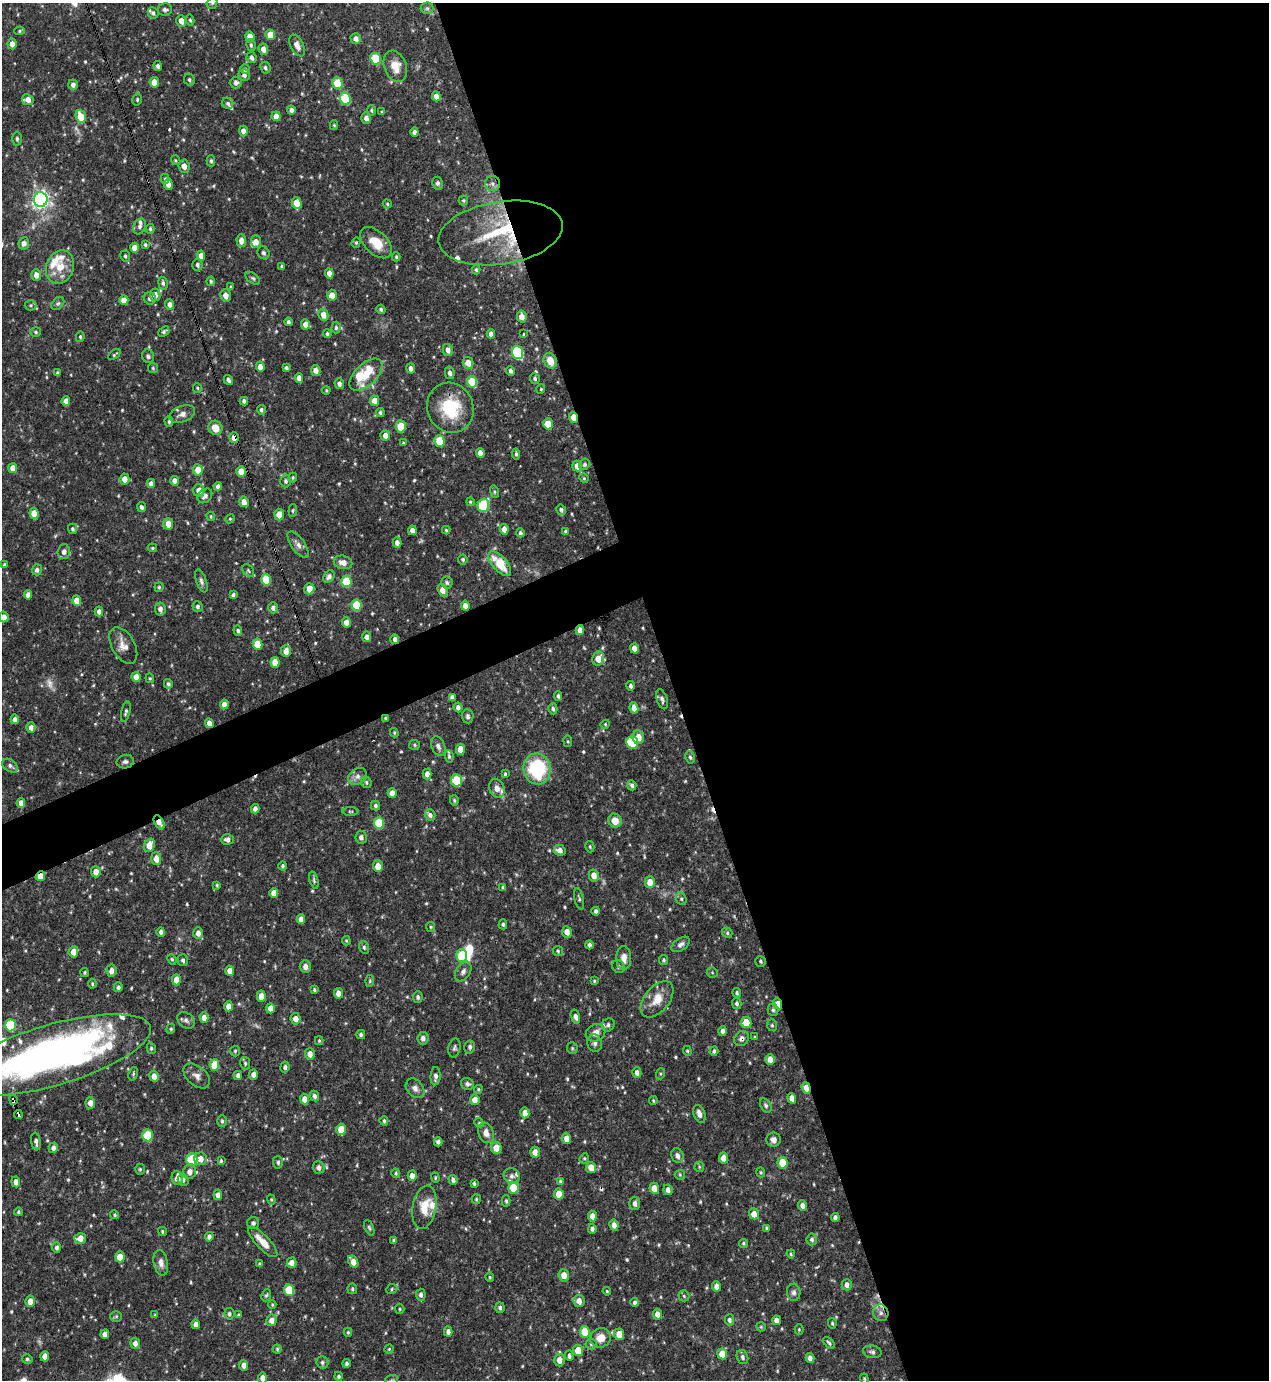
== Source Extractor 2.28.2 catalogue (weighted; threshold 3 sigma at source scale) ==
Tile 8 of 4 x 4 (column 4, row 2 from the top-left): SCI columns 3952-5218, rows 2755-4132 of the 5496 x 5509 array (HDU 1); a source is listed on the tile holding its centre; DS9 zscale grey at full resolution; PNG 1271 x 1382 px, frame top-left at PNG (2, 3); each listed source drawn as its Kron ellipse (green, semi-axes under 4 px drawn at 4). Shown black and unused: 49% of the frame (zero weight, under 3 of 4 exposures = <1% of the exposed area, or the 3 px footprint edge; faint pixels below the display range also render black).
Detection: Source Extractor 2.28.2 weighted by HDU 2 'WHT'; one run over the whole footprint, this tile lists its part. Background 0.0746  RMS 0.0037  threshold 0.0164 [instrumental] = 3 sigma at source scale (4.5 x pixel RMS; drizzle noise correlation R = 1.50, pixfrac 1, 0.05/0.05 arcsec/px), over >= 5 px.
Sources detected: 624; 2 too faint to see at this stretch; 4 inside a brighter object's white glare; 5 cosmic-ray / hot-pixel residue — neither listed nor drawn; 18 inside a brighter listed object's ellipse — not listed separately; of the other 595, all 500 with FLUX_AUTO >= 0.399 (the completeness limit of this list) listed and drawn (95 fainter detections not listed), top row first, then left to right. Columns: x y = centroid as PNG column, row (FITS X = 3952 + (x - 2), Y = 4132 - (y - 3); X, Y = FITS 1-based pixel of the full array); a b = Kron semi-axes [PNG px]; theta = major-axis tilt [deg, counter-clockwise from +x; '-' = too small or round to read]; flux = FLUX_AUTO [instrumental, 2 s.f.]
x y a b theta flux
212 3 6 5 - 0.56
427 8 6 6 - 0.85
165 10 7 6 - 1
153 13 6 5 - 0.85
190 20 5 4 - 0.59
181 21 6 5 - 2.4
19 31 5 4 - 0.53
270 35 5 4 - 5.3
250 37 5 4 - 3.7
356 39 5 5 - 1.6
12 44 5 4 - 2.3
251 45 6 4 -81 0.72
297 46 12 6 -64 2.1
263 49 6 5 - 2.7
252 58 5 5 - 1.4
376 59 6 5 - 20
158 66 5 4 - 0.95
395 66 16 11 -71 5.1
265 68 6 5 - 0.85
245 69 5 4 - 0.78
244 75 5 5 - 1.2
189 80 6 5 - 0.84
154 82 5 4 - 3.8
236 83 6 6 - 1.3
337 83 6 5 - 12
73 85 5 5 - 1.4
436 96 5 4 - 2.4
345 99 6 5 - 15
28 100 6 5 - 2.7
137 100 6 4 79 0.6
228 103 6 5 - 0.86
291 110 4 4 - 1.4
371 110 5 4 - 0.55
382 112 4 4 - 0.42
276 116 5 4 - 2.6
81 117 6 5 - 7.5
366 118 6 5 - 1.9
334 125 5 4 - 0.46
243 131 5 4 - 1.9
414 132 4 4 - 1.5
17 139 7 4 -90 0.66
176 160 5 4 - 0.43
211 161 5 4 - 0.66
184 166 6 5 - 2.1
165 179 5 4 - 0.58
438 183 6 5 - 0.91
168 184 5 4 - 3
492 184 7 7 - 1.4
41 200 7 6 - 150
463 201 5 5 - 0.5
297 203 6 5 - 5.9
387 204 4 4 - 0.43
140 226 8 6 65 1.1
150 229 5 4 - 0.61
501 233 63 31 9 32
241 240 6 5 - 2.6
256 241 6 5 - 2.5
356 242 5 4 - 0.53
24 243 6 5 - 1.8
376 243 19 11 -45 7.1
145 245 4 4 - 0.68
135 248 5 4 - 3.8
263 253 7 5 -60 0.83
125 256 6 5 - 0.64
201 256 5 4 - 2.4
396 257 4 3 - 0.5
197 265 6 5 - 1.1
282 266 4 3 - 0.59
60 267 17 13 69 6.9
476 270 4 3 - 0.65
329 273 5 4 - 2.3
36 275 6 4 -88 2
253 278 8 5 -37 0.72
211 281 4 4 - 0.58
163 283 6 4 -80 0.9
231 287 3 3 - 0.46
155 295 6 5 - 2.2
225 295 6 5 - 2.6
332 295 5 5 - 2.9
150 298 6 6 - 1.3
124 300 5 4 - 2.9
58 304 7 5 48 0.75
170 304 5 4 - 1.7
31 305 6 5 - 0.67
381 309 4 4 - 0.65
323 315 6 5 - 3.3
522 316 6 4 -78 3.2
288 322 4 3 - 0.84
305 324 5 4 - 2.7
336 328 6 4 88 0.72
36 332 5 4 - 0.57
164 332 6 4 39 0.86
327 334 4 4 - 0.66
491 334 4 4 - 1.6
523 334 3 3 - 0.76
80 337 5 4 - 0.55
448 350 6 5 - 2.2
518 353 6 5 - 34
114 355 7 3 37 0.49
148 356 7 6 - 0.87
550 361 8 6 -68 4.9
468 363 6 5 - 2.9
260 367 5 4 - 2.6
153 368 5 5 - 0.53
286 368 4 3 - 0.77
411 368 5 4 - 1.5
316 370 5 4 - 2.1
510 371 5 4 - 0.93
58 373 4 3 - 0.65
450 373 6 5 - 1.3
366 375 20 11 44 7.4
299 378 5 4 - 2.4
535 378 5 5 - 0.79
228 380 5 3 - 1.1
472 382 6 5 - 11
339 384 5 4 - 1.2
197 388 5 4 - 0.43
541 389 5 3 - 0.42
326 390 4 4 - 0.4
66 401 5 4 - 2.3
244 401 4 4 - 0.9
375 401 5 4 - 3.2
450 408 25 23 -67 19
261 410 5 4 - 0.8
380 412 4 4 - 0.75
182 414 13 8 20 2.1
574 417 5 4 - 5.2
169 421 5 4 - 0.57
548 424 5 5 - 8
401 426 6 5 - 9.1
215 428 7 6 - 3.9
385 435 5 5 - 2.5
234 438 5 4 - 3.2
439 441 6 5 - 11
403 443 4 3 - 0.42
480 453 5 4 - 2.4
516 454 5 4 - 0.76
584 464 6 5 - 0.8
577 466 5 5 - 3.5
13 468 5 4 - 3.4
198 470 5 5 - 4.9
241 472 5 4 - 5.1
293 477 5 3 - 0.46
584 478 5 4 - 0.4
124 479 5 5 - 2.9
174 481 5 4 - 1.9
286 481 6 5 - 1
151 483 4 4 - 1.5
218 486 4 4 - 1.3
199 490 6 5 - 2.9
495 492 6 4 -74 0.57
205 496 8 6 45 1.5
244 502 5 4 - 2.9
470 502 4 4 - 0.49
483 505 7 5 75 24
142 507 5 4 - 1
293 510 6 4 84 0.54
561 510 5 5 - 0.94
34 513 5 4 - 5.2
279 514 6 4 -86 4.6
211 516 4 3 - 0.44
230 519 5 4 - 0.41
168 524 6 5 - 3.1
73 529 5 4 - 0.64
504 529 5 4 - 2.7
412 530 5 4 - 1.9
446 530 4 4 - 0.53
565 531 4 4 - 0.6
520 533 4 4 - 0.82
397 543 5 4 - 1.8
298 545 15 6 -55 1.8
152 548 5 4 - 0.43
64 552 7 6 - 2.1
463 559 5 5 - 0.69
343 562 9 6 -13 2.4
500 564 15 7 -49 10
4 565 4 3 - 0.67
37 570 5 5 - 1.3
248 571 7 5 -56 0.61
329 576 7 5 53 1.3
266 580 6 5 - 12
201 581 12 5 -71 1.1
346 581 6 5 - 12
447 582 6 5 - 0.86
159 587 4 4 - 0.54
309 589 6 5 - 3.3
443 590 6 5 - 3.4
28 595 5 4 - 1.7
233 595 4 3 - 0.8
77 601 5 4 - 5.1
356 605 5 5 - 14
198 606 5 5 - 0.94
465 606 5 4 - 2.5
273 608 6 5 - 1.4
160 609 6 5 - 1.6
99 611 5 4 - 1.6
4 617 5 4 - 2.6
346 622 5 4 - 2.5
580 630 5 4 - 2.5
238 631 5 4 - 0.93
366 637 5 5 - 1.7
395 639 5 4 - 1.3
258 644 5 5 - 7.1
123 646 20 11 -60 3.7
634 648 5 4 - 2.9
286 651 6 5 - 3.1
598 659 7 6 - 3.8
275 662 5 4 - 6
136 677 5 4 - 3.4
150 678 5 4 - 0.45
168 684 5 4 - 0.78
631 686 4 4 - 0.91
558 696 5 4 - 0.77
452 697 4 4 - 1.1
662 699 10 5 -74 1.2
224 704 5 4 - 2.4
458 707 5 4 - 1.3
634 708 6 4 -81 2.6
553 709 5 4 - 0.85
126 712 10 4 77 0.89
468 716 7 6 - 0.91
385 718 4 3 - 0.46
15 719 5 4 - 1.7
209 723 5 4 - 2.4
605 724 4 4 - 0.41
31 727 5 4 - 2
394 733 5 3 - 0.43
638 737 7 6 - 3.6
568 741 6 3 -82 0.4
632 742 6 5 - 19
415 745 5 5 - 0.53
438 746 10 6 -65 1.4
460 749 5 4 - 3.9
449 756 6 4 -81 0.61
690 757 6 4 -78 0.67
125 762 8 6 11 1.1
10 766 9 5 -37 1.1
537 769 15 13 -81 25
427 774 5 4 - 2.3
505 774 4 3 - 0.57
357 776 10 7 33 1.8
456 780 6 5 - 16
366 782 6 5 - 0.64
632 785 5 4 - 0.83
497 788 9 7 -66 2.8
392 793 5 4 - 3
454 800 5 4 - 0.56
21 803 5 4 - 2.3
375 805 5 4 - 0.86
255 809 5 4 - 1.5
350 811 8 3 -1 0.49
430 815 6 5 - 1.4
615 821 7 6 - 3.5
159 822 7 4 -59 3.2
379 823 6 5 - 13
361 837 6 5 - 1.6
227 839 6 5 - 1.4
149 845 7 5 68 4.5
590 847 6 4 -75 0.51
560 850 6 5 - 1.9
156 859 6 5 - 2.9
283 866 4 4 - 0.72
378 866 5 5 - 3.4
96 872 5 5 - 2.6
594 875 6 5 - 2.8
40 876 5 4 - 4
314 880 9 4 -74 0.69
650 882 6 5 - 3.4
217 885 4 4 - 0.46
503 887 4 4 - 0.54
274 893 5 4 - 2.5
579 899 11 4 -77 0.8
681 899 6 5 - 0.74
596 911 4 3 - 0.97
301 919 5 4 - 2.2
503 924 5 3 - 0.64
431 927 5 4 - 0.51
161 932 4 4 - 1
567 932 5 5 - 2.6
198 933 6 5 - 1.8
727 933 5 4 - 0.57
346 941 5 4 - 0.42
681 944 10 6 35 1.3
589 945 4 3 - 1
364 947 6 5 - 0.74
558 951 5 5 - 0.58
73 952 6 5 - 3.1
462 956 6 5 - 18
624 958 12 7 -90 2.8
172 959 5 4 - 0.49
183 960 6 5 - 0.83
664 960 5 4 - 0.64
761 961 5 5 - 0.65
305 967 6 5 - 1.7
618 967 7 6 - 0.93
111 971 6 5 - 2.1
230 971 5 4 - 3
463 971 11 7 57 1.5
85 972 4 4 - 0.53
712 972 5 5 - 0.47
176 980 5 4 - 3.9
370 981 6 4 83 0.45
594 981 4 3 - 0.42
92 984 5 3 - 0.49
118 987 5 4 - 0.92
314 990 3 3 - 0.57
338 993 5 4 - 2.4
737 993 5 3 - 0.54
261 996 5 4 - 3
418 997 6 5 - 0.89
657 999 21 12 51 5.9
737 1003 6 4 -79 0.87
778 1004 6 4 -68 3.6
228 1006 5 4 - 2.6
270 1008 5 4 - 2.7
773 1010 6 5 - 0.68
575 1017 7 4 -74 1.3
204 1018 5 4 - 2.9
295 1019 5 5 - 2.3
186 1020 10 7 -39 1.3
746 1022 5 5 - 5.3
10 1025 6 5 - 23
608 1025 7 6 - 1.1
772 1025 6 5 - 0.62
171 1029 5 4 - 0.47
723 1031 5 4 - 1.5
596 1033 10 8 34 3
361 1035 4 4 - 0.73
755 1037 3 3 - 0.44
423 1038 6 5 - 1.3
742 1039 8 6 47 1.3
319 1041 4 4 - 0.42
595 1043 9 7 -78 1.2
470 1047 6 5 - 1.1
151 1048 5 4 - 0.63
454 1048 9 6 78 0.96
572 1048 6 5 - 0.57
235 1051 5 5 - 0.55
687 1051 5 4 - 0.43
714 1051 4 4 - 0.76
310 1054 5 5 - 2.6
52 1055 102 30 16 190
770 1059 5 4 - 3.1
245 1063 6 5 - 0.74
214 1065 6 5 - 8.8
285 1067 5 4 - 1
637 1073 5 4 - 1.5
133 1074 7 4 72 0.58
253 1074 5 4 - 1.8
660 1074 5 3 - 0.41
238 1075 4 4 - 1.4
154 1076 5 4 - 2.5
197 1076 15 9 -42 2.3
436 1076 9 5 86 1.4
467 1084 6 6 - 1.1
415 1088 11 8 -49 2
806 1088 6 4 -70 4.5
478 1089 4 4 - 0.43
314 1096 5 4 - 1
792 1098 5 4 - 2.7
304 1099 5 4 - 2.6
13 1100 5 3 - 6.8
475 1100 5 4 - 2.8
653 1100 4 3 - 0.42
90 1103 5 5 - 2.4
766 1105 8 5 -60 0.75
525 1113 5 4 - 3.1
699 1114 9 5 -69 1.8
18 1115 4 3 - 9.7
222 1121 6 4 -89 0.77
384 1121 5 3 - 0.63
479 1123 5 4 - 0.45
341 1129 5 5 - 6.2
486 1133 10 7 -71 2.6
147 1135 6 5 - 12
566 1139 5 4 - 2.7
773 1140 7 7 - 2
36 1142 9 4 -81 1.3
438 1142 4 4 - 1.1
53 1148 5 4 - 1.3
496 1148 6 5 - 4.7
535 1152 5 4 - 2.4
677 1156 8 6 -71 1.3
584 1158 5 4 - 0.5
723 1158 5 4 - 2.9
200 1159 6 6 - 3.1
192 1160 6 5 - 18
221 1161 4 3 - 0.56
278 1162 6 5 - 0.78
782 1163 6 5 - 7.8
319 1167 6 6 - 1.5
591 1167 6 5 - 4
699 1167 5 4 - 0.45
140 1169 5 4 - 0.53
189 1172 7 6 - 2.4
761 1172 5 4 - 0.45
396 1173 5 3 - 0.46
680 1175 5 5 - 0.52
412 1176 5 4 - 2.2
511 1176 8 7 - 1.5
177 1178 7 6 - 3.1
435 1178 5 4 - 0.49
183 1180 6 5 - 1.1
453 1180 5 4 - 1.1
560 1181 4 4 - 0.49
16 1182 5 4 - 1.9
474 1184 4 3 - 0.58
513 1188 6 5 - 9.4
654 1188 5 4 - 3.2
668 1190 5 4 - 1.5
559 1194 5 4 - 6.2
218 1195 5 4 - 1.6
476 1199 5 4 - 0.5
271 1200 5 4 - 0.42
506 1201 5 4 - 0.61
635 1203 6 5 - 1.7
802 1206 5 4 - 1.6
424 1207 22 11 80 7
18 1212 4 3 - 0.57
754 1214 5 5 - 3.9
115 1215 5 4 - 0.54
592 1216 5 4 - 2.5
835 1218 4 4 - 1.2
253 1223 6 6 - 1.1
614 1225 6 4 -79 1.9
369 1228 8 4 -65 0.66
766 1228 3 3 - 0.49
592 1229 5 4 - 1.1
162 1231 4 3 - 0.49
209 1237 4 4 - 1.4
80 1238 6 5 - 3.2
812 1239 6 5 - 0.97
394 1240 4 3 - 0.6
263 1242 20 6 -47 5.1
743 1243 4 4 - 0.54
57 1247 5 4 - 1
791 1254 4 4 - 0.48
120 1257 5 5 - 4.4
353 1262 7 4 -61 3.4
161 1263 13 7 -78 2.2
292 1263 5 5 - 2.6
260 1264 4 3 - 0.6
564 1275 6 5 - 3.4
490 1277 5 3 - 0.47
847 1285 5 5 - 1.7
717 1286 5 4 - 2.5
352 1289 5 5 - 0.61
392 1289 6 4 27 0.58
289 1290 6 5 - 12
607 1291 4 3 - 0.43
794 1292 8 7 - 1.2
266 1295 6 4 66 0.56
421 1295 6 5 - 1.2
684 1296 5 5 - 0.62
30 1301 6 4 83 2.5
579 1301 6 5 - 2.8
635 1302 4 4 - 0.95
272 1305 4 4 - 0.4
500 1308 5 4 - 0.88
400 1309 5 4 - 0.45
881 1313 8 7 - 1.6
229 1314 6 5 - 0.8
657 1314 5 5 - 2.4
155 1315 3 3 - 0.4
239 1315 4 3 - 0.63
116 1316 6 5 - 0.61
272 1320 6 5 - 2.3
729 1320 6 4 -77 1
777 1320 5 4 - 2.3
832 1323 5 4 - 0.52
196 1324 5 4 - 2.2
761 1327 5 4 - 0.45
799 1329 5 4 - 0.42
348 1332 4 4 - 0.48
448 1332 5 4 - 1.5
585 1332 6 5 - 7.1
105 1334 5 4 - 2.5
619 1334 6 5 - 3.9
601 1338 10 9 - 4.2
135 1343 5 5 - 1.7
829 1343 7 4 -45 0.65
591 1344 5 5 - 0.71
277 1349 4 4 - 0.44
389 1349 4 4 - 0.45
578 1350 5 5 - 6
872 1352 9 6 -11 1.1
722 1354 5 5 - 5
45 1356 5 4 - 2.3
569 1356 5 4 - 0.9
742 1357 7 5 -70 1.1
810 1358 5 4 - 1.5
27 1359 5 4 - 0.66
559 1360 6 5 - 2.8
322 1362 6 5 - 0.89
347 1363 4 4 - 0.86
243 1365 5 4 - 1.7
339 1376 4 4 - 0.63
262 1378 5 4 - 2.4
864 1379 5 4 - 0.47
391 1380 6 5 - 0.57
Overlapping masked pixels (flux is a lower limit): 18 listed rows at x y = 501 233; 450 408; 574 417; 234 438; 465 606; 580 630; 395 639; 385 718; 209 723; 159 822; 40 876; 778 1004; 742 1039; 52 1055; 806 1088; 13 1100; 18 1115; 578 1350
Isophote crosses this tile's border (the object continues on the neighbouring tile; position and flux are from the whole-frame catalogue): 5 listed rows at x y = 212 3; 4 617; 52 1055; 262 1378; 391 1380